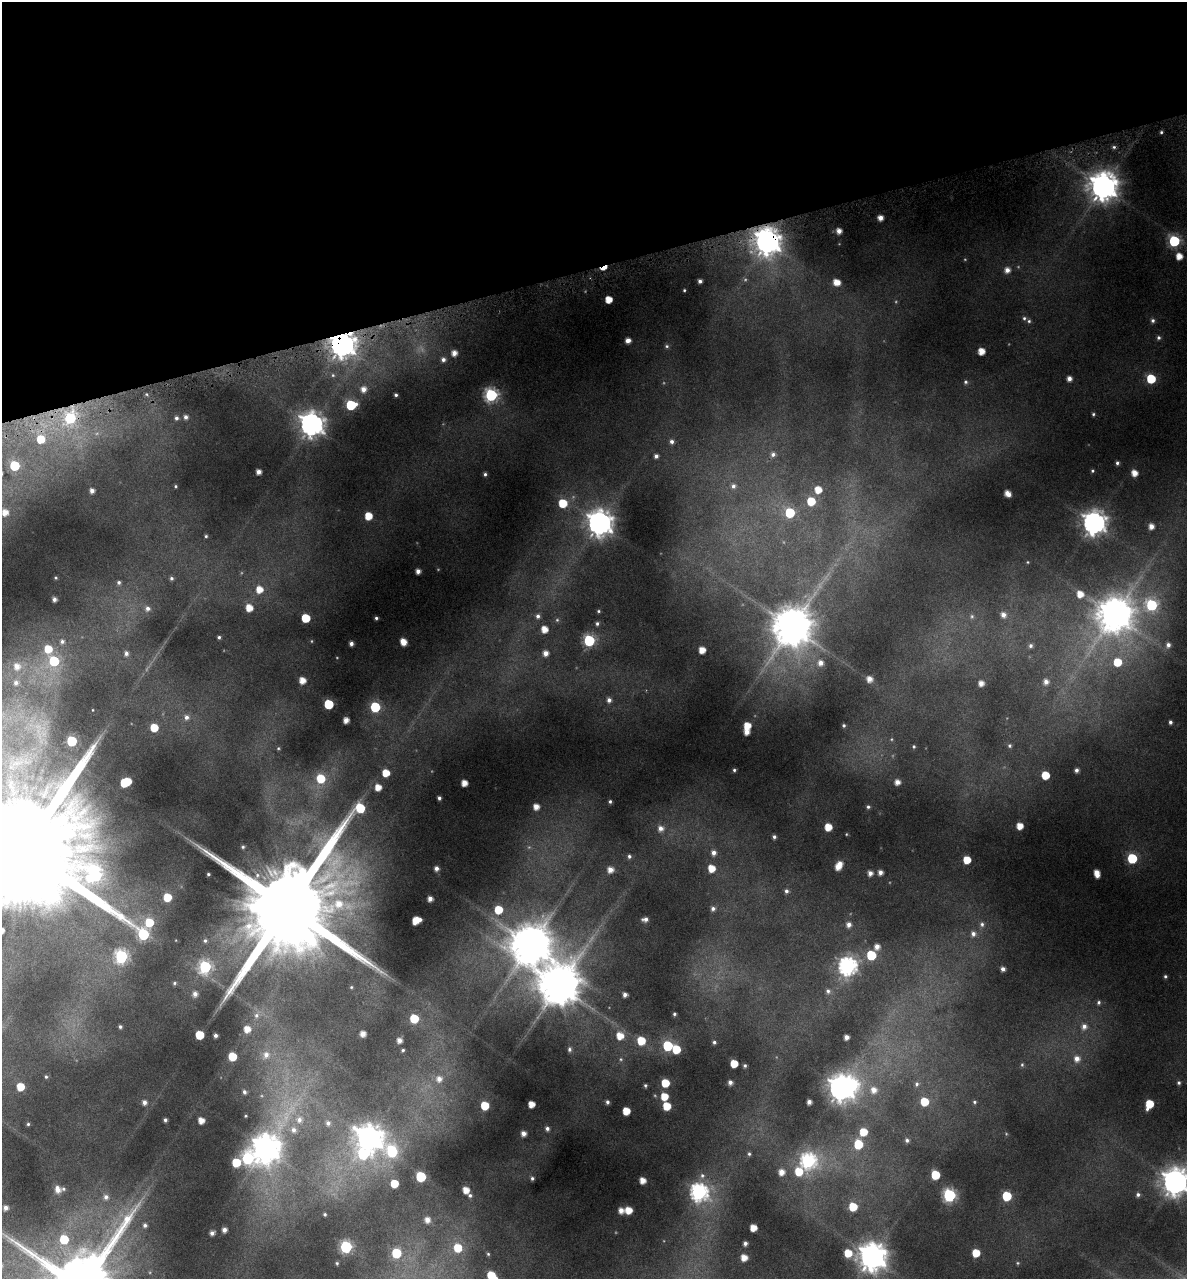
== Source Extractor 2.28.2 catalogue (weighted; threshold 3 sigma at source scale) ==
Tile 3 of 4 x 4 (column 3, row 1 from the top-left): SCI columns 2475-3659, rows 3836-5112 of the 4896 x 5150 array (HDU 1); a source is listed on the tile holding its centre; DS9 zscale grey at full resolution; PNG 1189 x 1281 px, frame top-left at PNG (2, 2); no overlay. Shown black and unused: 21% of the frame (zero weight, under 4 of 8 exposures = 2% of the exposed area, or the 3 px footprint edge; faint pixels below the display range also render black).
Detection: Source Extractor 2.28.2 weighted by HDU 2 'WHT'; one run over the whole footprint, this tile lists its part. Background -0.0182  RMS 0.0096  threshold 0.0393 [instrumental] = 3 sigma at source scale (4.09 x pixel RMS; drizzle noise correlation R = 1.36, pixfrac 0.8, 0.0396/0.0396 arcsec/px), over >= 5 px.
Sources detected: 295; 12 too faint to see at this stretch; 1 inside a brighter object's white glare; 1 cosmic-ray / hot-pixel residue — not listed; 1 inside a brighter listed object's ellipse — not listed separately; the other 280 listed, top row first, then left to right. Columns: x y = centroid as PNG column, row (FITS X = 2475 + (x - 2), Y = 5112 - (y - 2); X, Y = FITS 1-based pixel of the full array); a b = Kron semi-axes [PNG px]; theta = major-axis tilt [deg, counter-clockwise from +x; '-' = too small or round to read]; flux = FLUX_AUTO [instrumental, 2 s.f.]
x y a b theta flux
1161 132 4 4 - 1.4
1103 187 9 9 - 1400
880 218 5 5 - 6.6
839 231 5 4 - 6.5
1174 241 6 6 - 90
767 242 10 9 - 1100
1179 256 6 5 - 11
604 268 10 4 32 13
1007 270 6 5 - 5.8
700 281 4 4 - 3.2
836 282 7 5 -23 11
684 290 4 3 - 1.1
608 300 5 5 - 15
1024 318 5 5 - 1.7
1153 320 6 6 - 2.6
1029 321 5 5 - 1.7
1158 338 6 6 - 2.3
628 340 5 4 - 5.3
342 345 9 8 - 1000
667 346 6 5 - 1.8
981 351 5 5 - 12
454 353 5 5 - 7.1
443 360 6 6 - 3.7
333 375 6 5 - 1.7
1069 379 4 4 - 5.4
1151 379 6 6 - 42
966 382 7 6 - 2.2
363 389 6 6 - 6.4
396 395 3 3 - 1.7
491 395 7 7 - 160
351 405 6 6 - 59
1093 414 4 3 - 1.3
186 417 5 5 - 2.9
70 418 6 6 - 72
176 418 5 4 - 2.4
312 424 9 8 - 790
41 439 7 7 - 21
672 442 6 5 - 3.1
773 454 6 6 - 3.4
656 456 4 4 - 2.9
1117 463 5 4 - 2.1
14 466 6 6 - 48
1092 471 4 4 - 1.2
258 472 4 4 - 5.8
1134 473 6 5 - 9.6
485 474 4 4 - 1.9
175 486 3 3 - 1
733 486 8 7 - 4.8
818 490 6 6 - 13
92 491 5 4 - 4.4
1008 493 6 5 - 7.8
811 501 6 6 - 27
563 503 6 6 - 25
5 512 8 8 - 10
790 513 6 6 - 52
368 516 6 5 - 17
599 523 9 8 - 950
1094 523 8 8 - 760
1151 526 7 6 - 7.6
206 536 4 4 - 1.2
1027 562 4 2 - 0.65
418 571 4 4 - 4.9
56 578 3 3 - 0.95
171 578 5 5 - 1.9
119 582 5 5 - 2.2
259 589 7 7 - 12
1080 594 7 7 - 11
54 599 4 4 - 3.8
1151 605 7 7 - 95
147 608 7 6 - 3.8
249 608 6 6 - 13
598 611 4 3 - 1.2
1003 615 6 6 - 5.1
1114 615 12 12 - 2100
538 616 6 5 - 3
972 616 7 6 - 2.1
306 618 6 5 - 28
376 618 3 3 - 1.6
597 624 5 4 - 2
792 627 12 11 - 2900
544 629 5 5 - 11
219 637 3 3 - 1.5
589 640 6 6 - 95
62 641 8 8 - 4.6
403 642 6 5 - 12
351 644 4 4 - 3.4
1168 645 7 6 - 4.4
1031 646 5 5 - 2.6
48 649 9 8 - 21
702 650 5 5 - 11
126 653 6 6 - 3.6
545 653 6 6 - 6.6
54 661 11 10 - 58
1117 662 6 6 - 20
820 663 7 7 - 6.4
17 666 11 11 - 14
869 679 6 6 - 7.8
302 680 5 5 - 10
1046 682 6 6 - 5
16 683 11 10 - 10
981 683 5 5 - 6.8
609 700 6 6 - 3.7
328 704 6 6 - 47
375 707 6 6 - 54
186 717 7 7 - 4.5
346 720 5 4 - 7
1170 722 5 4 - 2.5
844 725 4 3 - 1.5
747 726 5 5 - 14
154 728 6 5 - 20
747 732 5 5 - 7.3
71 741 6 6 - 64
914 746 4 4 - 1.3
1010 746 5 5 - 1.7
278 748 5 4 - 1.1
734 770 3 3 - 1.4
1076 770 4 4 - 3.3
386 773 5 5 - 16
1045 775 5 5 - 24
321 778 8 7 - 26
126 782 8 6 25 40
897 782 5 5 - 6.3
464 783 5 5 - 9.5
378 787 5 5 - 11
439 798 4 4 - 2.3
610 801 4 4 - 1.8
536 807 5 5 - 7.9
868 807 5 5 - 1.8
1020 826 5 5 - 12
828 827 5 5 - 16
660 828 8 7 - 5.7
846 834 5 3 - 0.79
774 837 4 4 - 2.3
243 847 4 3 - 1.2
24 851 59 37 -75 53000
713 853 6 6 - 4.9
629 856 5 4 - 2.1
1132 858 6 6 - 59
967 860 5 5 - 19
838 867 6 5 - 8.6
436 868 4 4 - 4
711 868 6 6 - 14
610 870 6 5 - 7.2
880 872 5 4 - 4.8
870 873 5 5 - 5.1
1097 873 7 5 -76 11
208 874 3 3 - 1.1
786 891 5 5 - 2.8
167 897 6 5 - 19
430 899 4 4 - 4.7
287 907 36 24 86 27000
713 909 6 6 - 3.2
498 910 6 6 - 22
645 919 6 4 7 3.8
416 920 7 5 32 15
849 924 6 5 - 4.9
982 924 7 6 - 2.8
973 934 7 7 - 4.5
205 941 5 4 - 1.6
531 945 13 13 - 3000
877 946 7 6 - 6.2
871 955 6 6 - 41
121 956 7 6 - 160
848 966 8 7 - 350
205 967 7 6 - 120
1003 969 4 4 - 3.8
1165 976 3 3 - 1.3
174 983 5 4 - 1.3
559 986 13 12 - 3500
351 987 4 3 - 0.94
828 991 6 5 - 2.4
195 994 5 5 - 4.1
625 995 4 4 - 4.1
1099 1002 6 6 - 2.5
674 1014 3 3 - 1.5
256 1015 8 7 - 3.8
414 1018 6 6 - 28
1084 1026 8 7 - 5.6
120 1027 4 4 - 2
247 1029 6 6 - 10
363 1034 5 4 - 6.9
200 1035 5 5 - 28
215 1035 4 3 - 2.5
620 1036 7 7 - 14
846 1037 4 4 - 4.9
399 1040 4 4 - 5.5
641 1041 6 6 - 23
714 1042 4 4 - 2
668 1046 6 6 - 56
569 1049 6 5 - 2.2
676 1049 6 5 - 27
403 1050 3 3 - 1.2
266 1055 10 8 79 6.9
232 1056 6 5 - 25
1077 1059 7 7 - 6.9
734 1063 5 5 - 21
1022 1065 6 5 - 1.4
745 1066 4 3 - 1.5
46 1077 4 3 - 1.1
439 1079 8 8 - 7.1
730 1082 4 4 - 3.8
665 1083 5 5 - 23
1179 1083 4 4 - 1.7
917 1084 6 5 - 1.9
645 1085 4 3 - 1.3
20 1087 5 5 - 18
841 1088 9 7 -76 900
874 1090 8 7 - 7.9
244 1092 5 4 - 2.4
664 1096 5 5 - 17
144 1102 5 5 - 4.2
607 1102 5 4 - 2.6
809 1102 4 4 - 4.5
924 1102 6 6 - 22
974 1102 5 4 - 1.5
531 1104 5 5 - 12
1149 1104 7 5 67 25
485 1106 6 5 - 25
667 1106 6 5 - 23
626 1111 5 5 - 17
246 1116 3 3 - 0.81
165 1120 4 4 - 2.3
201 1120 5 5 - 9.5
299 1120 8 7 - 5
328 1123 6 6 - 3.2
28 1124 3 3 - 1
547 1129 5 5 - 2.7
294 1130 9 8 - 4.8
863 1132 6 6 - 19
523 1133 4 4 - 5.7
369 1138 10 9 - 1000
907 1140 5 4 - 2.3
858 1144 8 6 -90 28
265 1148 11 10 - 1300
392 1151 12 8 -50 70
363 1154 12 9 -11 57
749 1154 5 4 - 1.6
248 1158 10 8 -55 110
808 1161 8 7 - 210
236 1162 6 6 - 28
799 1171 9 8 - 22
781 1172 6 6 - 8.2
935 1175 6 6 - 33
702 1176 7 7 - 3.6
421 1177 6 6 - 53
532 1178 5 5 - 1.9
642 1180 5 5 - 9.6
1175 1182 9 9 - 1100
394 1183 5 5 - 20
58 1189 6 5 - 6.5
63 1189 5 4 - 1.5
466 1190 5 5 - 11
699 1192 8 7 - 310
470 1195 5 4 - 1.9
949 1195 7 6 - 130
1138 1195 6 5 - 2.4
1007 1196 6 6 - 44
106 1197 7 7 - 4.9
853 1207 6 5 - 26
6 1208 4 4 - 3.6
621 1210 5 5 - 6.8
628 1210 5 5 - 14
325 1214 3 3 - 1.4
427 1220 6 6 - 7.1
145 1225 5 5 - 2.5
753 1228 5 5 - 12
224 1230 4 4 - 4.3
212 1233 4 4 - 3.3
64 1239 7 7 - 31
745 1243 4 4 - 3.3
346 1247 6 6 - 120
458 1248 7 7 - 24
396 1253 6 6 - 43
848 1253 6 6 - 18
976 1253 5 5 - 21
488 1254 4 4 - 1.2
744 1257 5 5 - 9.6
872 1257 9 9 - 1400
337 1263 4 3 - 1.1
491 1275 6 5 - 23
Overlapping masked pixels (flux is a lower limit): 3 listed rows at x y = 767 242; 604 268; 342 345
Isophote crosses this tile's border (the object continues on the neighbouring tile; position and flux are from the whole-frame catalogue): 3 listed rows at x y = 24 851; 1175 1182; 491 1275